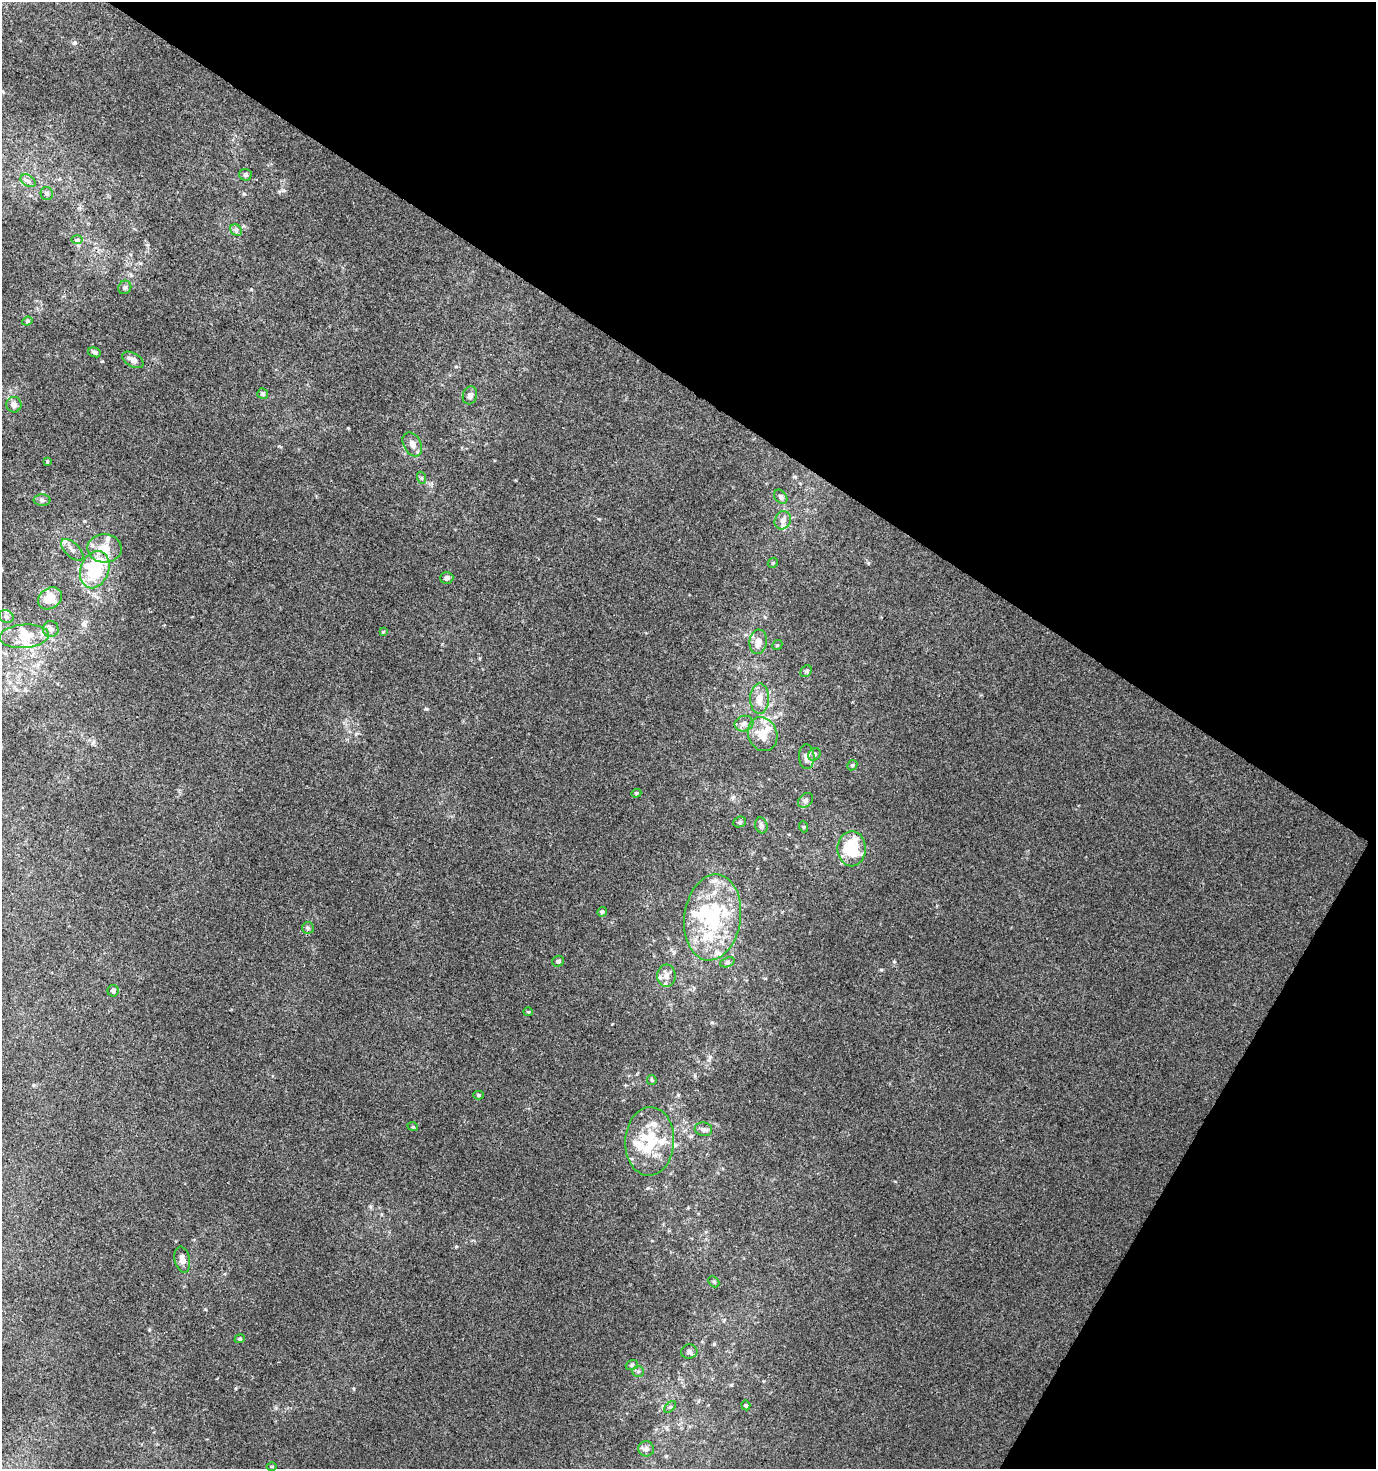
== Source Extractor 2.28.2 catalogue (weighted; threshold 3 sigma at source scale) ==
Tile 8 of 4 x 4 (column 4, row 2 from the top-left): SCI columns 4382-5755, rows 2936-4402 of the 5949 x 5877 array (HDU 1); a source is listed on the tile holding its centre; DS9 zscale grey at full resolution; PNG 1378 x 1471 px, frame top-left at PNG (2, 2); each listed source drawn as its Kron ellipse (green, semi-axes under 4 px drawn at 4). Shown black and unused: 33% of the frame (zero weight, under 3 of 4 exposures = <1% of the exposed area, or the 3 px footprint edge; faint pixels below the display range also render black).
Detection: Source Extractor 2.28.2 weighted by HDU 2 'WHT'; one run over the whole footprint, this tile lists its part. Background 6.35e-04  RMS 0.0034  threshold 0.0155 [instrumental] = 3 sigma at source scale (4.5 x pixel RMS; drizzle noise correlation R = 1.50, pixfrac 1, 0.0396/0.0396 arcsec/px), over >= 5 px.
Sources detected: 83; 3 inside a brighter object's white glare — neither listed nor drawn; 14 inside a brighter listed object's ellipse — not listed separately; the other 66 listed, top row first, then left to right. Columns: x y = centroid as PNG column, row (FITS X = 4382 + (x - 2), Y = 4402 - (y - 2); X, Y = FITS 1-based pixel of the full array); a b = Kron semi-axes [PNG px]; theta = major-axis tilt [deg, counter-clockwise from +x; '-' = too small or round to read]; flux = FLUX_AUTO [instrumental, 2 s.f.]
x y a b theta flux
245 175 6 6 - 0.8
28 181 8 5 -31 1.1
47 193 7 6 - 0.75
236 230 6 5 - 0.81
77 240 6 4 1 0.51
125 287 7 6 - 0.84
27 321 5 4 - 0.49
95 352 6 4 -18 0.9
133 360 12 6 -30 2.1
263 393 5 5 - 0.83
470 395 9 7 73 1.3
14 405 8 7 - 1.9
412 444 13 8 -60 2.2
47 462 4 3 - 0.37
422 478 6 4 -71 0.51
781 497 8 5 -51 0.97
42 500 8 6 -1 0.95
783 520 9 8 - 1.5
105 548 17 14 -4 6.1
72 550 14 7 -43 1.8
773 563 5 4 - 0.44
95 570 19 14 69 25
447 578 6 6 - 1.2
50 598 13 10 34 6.2
6 617 7 6 - 0.97
51 629 8 7 - 1.2
383 632 4 4 - 0.31
24 636 25 11 4 7.2
758 642 12 8 82 3.2
777 645 5 4 - 0.44
806 671 6 5 - 0.7
760 699 15 9 89 4.1
744 724 9 7 14 1.7
763 734 17 14 -69 6.6
814 754 7 5 47 0.71
807 757 12 8 -88 2.6
852 765 5 4 - 0.48
636 793 5 4 - 0.47
805 800 8 6 45 1.1
740 822 6 5 - 0.64
761 825 8 6 -73 1.1
804 827 5 3 - 0.34
852 849 17 14 89 16
602 912 5 4 - 0.53
713 917 43 28 82 34
308 928 6 6 - 0.66
558 961 6 5 - 0.9
727 962 7 4 20 0.72
666 976 11 9 90 2
113 991 6 5 - 0.97
528 1012 5 4 - 0.37
652 1080 5 4 - 0.39
479 1095 5 4 - 0.51
413 1127 5 3 - 0.35
703 1129 9 7 -12 1.3
650 1141 34 24 87 16
182 1260 13 7 -77 2.1
714 1282 6 4 -45 0.49
240 1339 5 4 - 0.43
689 1352 8 7 - 1.1
632 1365 6 4 21 0.52
638 1371 6 5 - 0.57
746 1405 5 4 - 0.46
670 1407 7 4 44 0.62
646 1449 8 7 - 1.3
272 1466 5 3 - 0.39
Unlisted compact peaks at least as high as the median listed source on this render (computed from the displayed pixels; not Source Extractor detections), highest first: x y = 426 709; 74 43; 881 970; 710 1057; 456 1246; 205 1309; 894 962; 244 194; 102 361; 354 1389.